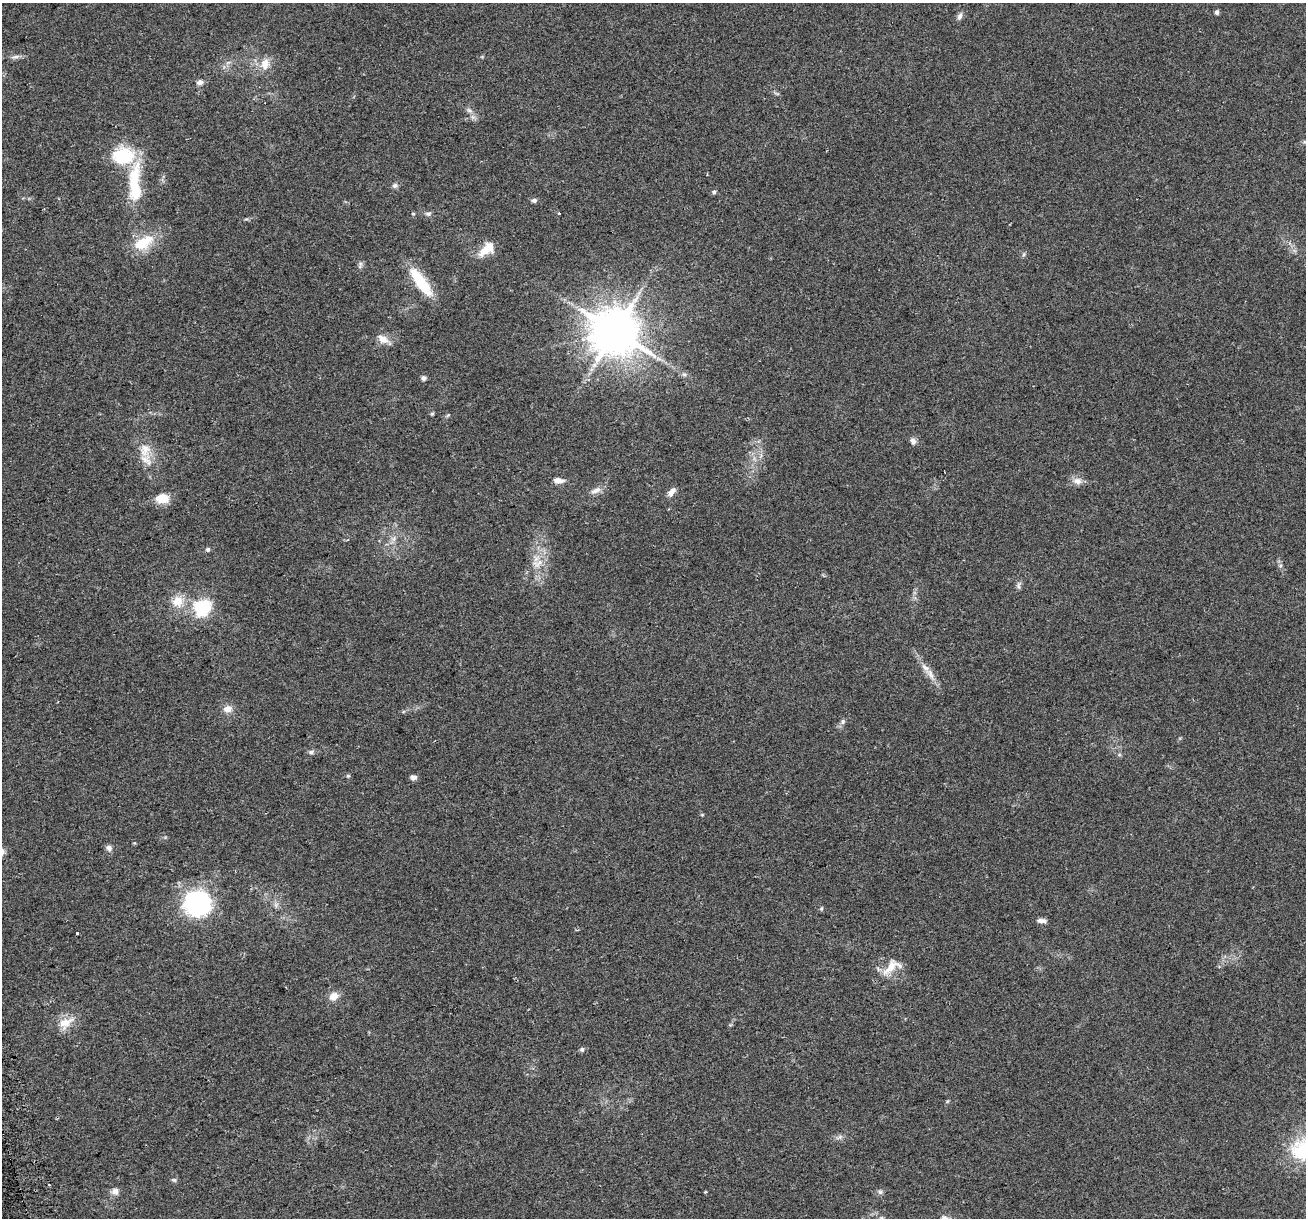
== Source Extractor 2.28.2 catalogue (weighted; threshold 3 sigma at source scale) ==
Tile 7 of 4 x 4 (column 3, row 2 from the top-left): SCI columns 2641-3944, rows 2496-3711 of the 5282 x 5037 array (HDU 1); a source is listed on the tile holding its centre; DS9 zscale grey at full resolution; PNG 1308 x 1220 px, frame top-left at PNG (2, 3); no overlay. Shown black and unused: <1% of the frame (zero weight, under 2 of 3 exposures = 2% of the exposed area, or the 3 px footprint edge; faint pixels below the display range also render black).
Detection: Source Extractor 2.28.2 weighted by HDU 2 'WHT'; one run over the whole footprint, this tile lists its part. Background 0.0666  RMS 0.008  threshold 0.0362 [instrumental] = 3 sigma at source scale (4.5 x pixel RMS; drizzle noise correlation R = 1.50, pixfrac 1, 0.0396/0.0396 arcsec/px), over >= 5 px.
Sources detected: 69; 1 inside a brighter object's white glare — not listed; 3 inside a brighter listed object's ellipse — not listed separately; the other 65 listed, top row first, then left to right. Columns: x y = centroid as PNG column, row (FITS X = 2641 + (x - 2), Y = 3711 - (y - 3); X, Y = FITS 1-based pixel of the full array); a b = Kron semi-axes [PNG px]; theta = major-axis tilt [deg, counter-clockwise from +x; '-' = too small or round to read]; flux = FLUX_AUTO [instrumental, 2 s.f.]
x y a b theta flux
1217 12 4 4 - 2.5
960 16 11 6 67 2.9
15 57 12 5 16 2.8
228 62 7 4 3 1.8
265 64 18 12 75 10
200 82 7 6 - 3.2
777 93 7 4 -19 1.3
469 110 11 6 -28 3.1
116 153 10 8 16 5.5
134 183 58 15 85 40
395 185 8 6 1 2.4
714 192 6 5 - 1.4
534 200 5 5 - 2.8
428 213 8 7 - 2.4
413 214 5 4 - 0.96
559 214 3 3 - 2.2
143 243 32 16 32 25
486 249 21 10 39 15
1024 254 6 4 48 1.3
360 265 11 5 74 2.1
421 282 37 11 -54 35
615 331 14 13 - 3300
383 339 18 8 -32 7.4
658 359 9 4 -9 2.5
684 374 7 5 -41 1.8
424 378 5 5 - 3.1
432 414 5 5 - 0.99
448 415 6 4 44 1
913 441 9 7 -68 3.3
145 450 21 16 82 13
559 481 12 6 -3 5.2
1077 481 14 9 -13 5.3
596 490 17 7 24 4.9
672 492 12 6 49 5.1
162 498 15 10 0 13
393 539 7 6 - 2.7
208 549 6 6 - 1.5
538 563 18 10 14 9.2
1019 585 11 6 89 2.5
178 601 17 14 27 14
202 607 7 6 - 200
930 674 22 8 -60 8
228 709 12 9 14 6.1
843 722 8 6 49 2.4
311 752 7 6 - 2.2
348 776 5 5 - 1.1
413 777 8 6 -7 2.9
702 815 6 4 0 0.81
109 848 8 7 - 3.1
197 903 18 17 - 140
276 905 8 6 79 2.6
821 908 6 5 - 1.1
1042 921 11 5 -6 3.5
77 934 3 3 - 3.3
891 967 31 14 39 15
334 996 11 9 31 7.8
66 1023 23 13 33 13
582 1049 7 6 - 1.9
947 1102 6 4 20 0.9
839 1137 11 5 25 2.6
174 1180 7 5 -13 1.5
49 1185 3 3 - 0.93
115 1191 10 9 - 4.1
705 1192 3 3 - 0.89
880 1192 8 7 - 2